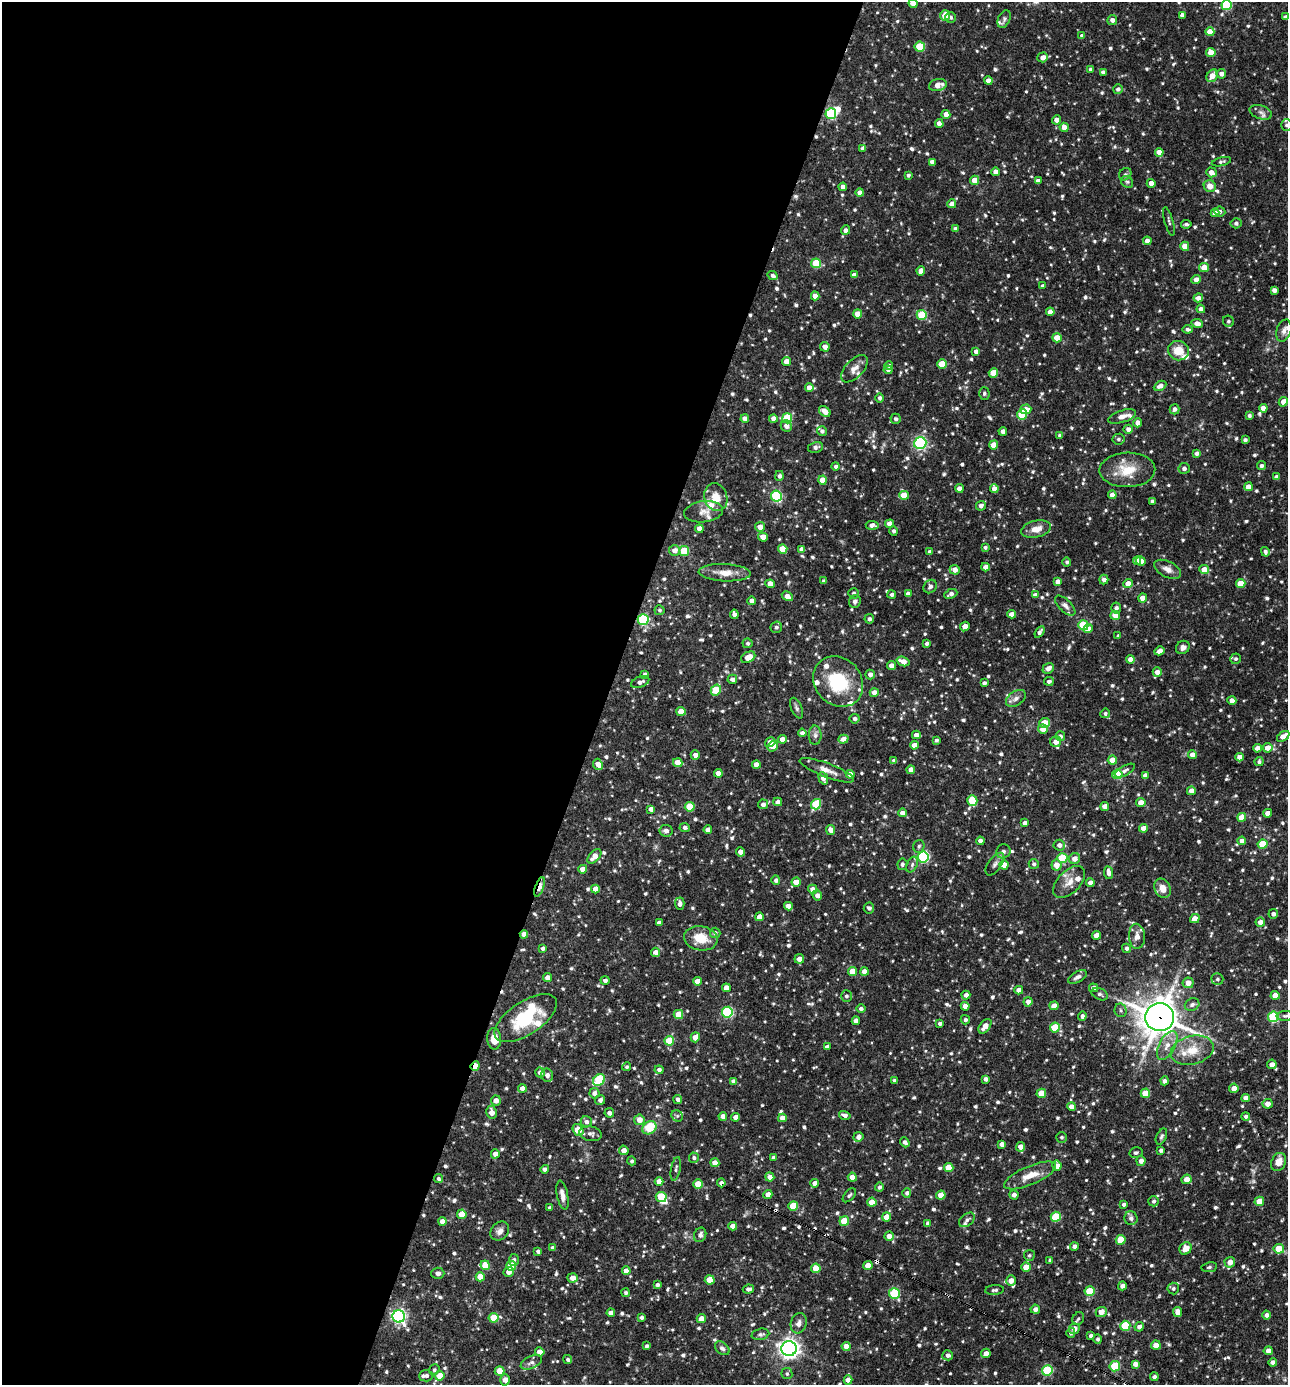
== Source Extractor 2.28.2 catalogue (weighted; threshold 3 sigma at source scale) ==
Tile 5 of 4 x 4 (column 1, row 2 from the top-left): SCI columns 270-1555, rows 2768-4150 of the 5550 x 5536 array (HDU 1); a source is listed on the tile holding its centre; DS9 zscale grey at full resolution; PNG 1290 x 1387 px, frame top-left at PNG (2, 2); each listed source drawn as its Kron ellipse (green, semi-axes under 4 px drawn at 4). Shown black and unused: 47% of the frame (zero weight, under 3 of 4 exposures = <1% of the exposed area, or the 3 px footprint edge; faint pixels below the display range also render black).
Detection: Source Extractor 2.28.2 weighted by HDU 2 'WHT'; one run over the whole footprint, this tile lists its part. Background 0.0847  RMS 0.0039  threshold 0.0178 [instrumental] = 3 sigma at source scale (4.5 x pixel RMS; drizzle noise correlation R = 1.50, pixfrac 1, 0.05/0.05 arcsec/px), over >= 5 px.
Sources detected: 1005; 1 too faint to see at this stretch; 3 inside a brighter object's white glare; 7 cosmic-ray / hot-pixel residue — neither listed nor drawn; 19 inside a brighter listed object's ellipse — not listed separately; of the other 975, all 500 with FLUX_AUTO >= 0.757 (the completeness limit of this list) listed and drawn (475 fainter detections not listed), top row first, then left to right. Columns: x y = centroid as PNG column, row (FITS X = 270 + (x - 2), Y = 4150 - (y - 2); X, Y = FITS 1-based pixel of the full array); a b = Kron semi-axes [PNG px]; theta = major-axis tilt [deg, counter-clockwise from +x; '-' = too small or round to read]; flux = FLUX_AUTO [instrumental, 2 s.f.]
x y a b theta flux
913 3 4 4 - 2.9
1226 5 5 5 - 24
1182 15 4 4 - 1.3
945 16 5 5 - 6.6
951 17 5 5 - 0.78
1285 17 4 4 - 1.5
1004 19 9 6 66 1.1
1112 20 5 5 - 1.7
1210 32 4 4 - 4.8
1082 36 4 4 - 1.2
920 47 5 5 - 15
1211 53 4 4 - 4.9
1043 57 5 5 - 2.3
1091 69 4 4 - 1.2
1103 72 4 4 - 1.1
1221 74 5 4 - 1.7
1212 76 7 5 56 3.5
988 81 4 4 - 2.8
938 85 9 6 12 3.7
1118 89 5 5 - 1
1261 112 11 6 -19 1.6
831 114 5 5 - 38
946 114 4 4 - 2.5
1057 120 4 4 - 2.7
939 123 4 4 - 2.3
1287 125 6 5 - 0.93
1064 127 4 4 - 3.2
863 148 4 4 - 1.7
1159 152 4 4 - 3.2
932 162 4 4 - 1.8
1221 162 10 4 13 0.81
996 172 4 4 - 2.4
1211 172 5 5 - 2.7
1125 174 7 5 42 0.9
908 175 4 4 - 0.81
974 180 4 4 - 4.5
1038 181 4 4 - 1.7
1127 182 6 5 - 0.81
1151 183 4 4 - 3
1210 186 6 6 - 3.2
843 187 4 4 - 2.8
860 193 4 4 - 2.2
952 204 4 4 - 2.9
1220 212 5 5 - 1.1
1215 213 4 4 - 2.7
1169 221 15 3 -75 0.79
1236 223 5 5 - 1.1
1186 224 5 4 - 0.95
955 229 4 4 - 1.3
845 230 5 4 - 1.2
1147 241 4 4 - 2.2
1185 246 4 4 - 4.4
816 263 5 5 - 15
1204 267 5 4 - 4.9
921 271 5 4 - 2.3
854 275 4 4 - 1.7
773 276 5 4 - 1.1
1196 280 5 4 - 3
1043 286 4 4 - 0.92
1274 290 4 4 - 1.9
815 296 4 4 - 3.3
1198 298 5 4 - 2.7
1201 309 4 4 - 1.6
1050 312 4 4 - 2.8
857 314 4 4 - 4.2
922 315 5 5 - 19
1228 321 6 5 - 0.88
1197 323 6 4 -9 2.2
1188 329 5 4 - 1.1
1284 331 11 7 72 1.9
1057 338 5 4 - 4.8
825 347 5 4 - 2.4
976 351 4 4 - 1.5
1178 351 10 9 - 6.3
787 362 4 4 - 4
942 364 5 4 - 9.5
889 365 4 4 - 0.84
854 369 17 9 47 2.9
888 370 4 4 - 1.1
993 373 5 4 - 6.1
1160 386 6 4 28 1.9
809 388 4 4 - 2.8
984 393 6 5 - 0.82
880 398 4 4 - 1.1
1283 402 5 4 - 2.5
1263 408 4 4 - 3
1026 409 5 5 - 3.3
1175 409 5 5 - 1.3
825 411 6 4 -40 3.2
1022 414 5 5 - 17
1249 415 4 4 - 0.9
1122 416 14 6 18 2.4
787 418 5 5 - 19
745 419 4 4 - 2.5
773 419 4 4 - 2.3
896 419 5 5 - 1
1138 423 4 4 - 2.8
786 426 6 5 - 2.5
1128 429 4 4 - 1.6
822 431 5 5 - 0.96
1003 431 4 4 - 1.8
1060 435 4 3 - 1
1118 439 6 5 - 0.92
1245 440 4 4 - 1.2
920 443 6 5 - 61
994 445 4 4 - 5.1
816 447 8 5 12 1.2
1197 453 4 3 - 1.4
836 466 4 4 - 0.97
1261 466 4 4 - 0.98
1184 468 5 5 - 1.4
1127 470 28 17 2 10
779 476 5 4 - 1.2
1277 477 4 4 - 1.5
823 480 4 4 - 5.4
1248 487 4 4 - 3
959 488 4 4 - 2.2
994 489 4 4 - 2.6
904 495 5 4 - 6.6
1112 495 4 4 - 3
776 496 5 5 - 34
716 497 14 11 -73 5.6
1152 501 3 3 - 0.79
981 506 5 4 - 1.6
704 512 19 10 7 3.4
890 524 4 4 - 3.5
872 525 6 4 -3 1.8
760 527 5 5 - 3.1
699 529 4 4 - 2.5
1036 529 15 8 12 4.2
894 531 5 4 - 0.98
763 537 5 4 - 3.7
985 547 4 3 - 0.84
783 549 5 4 - 8.8
801 549 4 4 - 1.9
674 550 5 5 - 2.2
684 551 5 5 - 15
930 552 4 4 - 1.4
1265 552 5 4 - 1.1
1137 561 4 4 - 2.9
1141 561 5 4 - 2.9
1067 562 4 4 - 0.79
986 567 4 4 - 2.3
1168 569 14 8 -27 2.5
1204 569 5 4 - 3.8
955 570 5 4 - 2.3
725 573 26 8 -2 4.9
1104 579 5 4 - 1.4
824 581 4 3 - 1.1
1058 581 4 4 - 2.5
770 584 4 4 - 3
1128 584 5 4 - 3.6
1241 584 5 4 - 6.2
930 587 7 6 - 1.1
854 593 5 5 - 0.86
892 594 4 4 - 1.2
908 594 4 4 - 2.4
951 594 7 4 24 1.4
1035 595 4 4 - 1.4
787 596 6 4 -33 2.6
1142 598 4 4 - 3.4
752 601 4 4 - 2.2
855 601 6 5 - 1.4
1065 606 13 6 -44 1.5
1116 608 5 5 - 1.1
659 610 5 5 - 0.8
734 614 5 4 - 1.4
1011 614 4 4 - 1.9
1115 615 5 4 - 3.8
643 619 5 5 - 35
869 619 5 5 - 0.94
1083 625 5 5 - 18
965 626 5 4 - 3.4
776 627 6 5 - 0.99
1088 629 5 4 - 2.7
1039 632 6 4 55 1.2
1118 636 3 3 - 0.8
748 643 5 5 - 0.86
926 644 4 4 - 0.98
1183 647 7 6 - 1.6
1159 651 5 4 - 2.3
748 657 7 5 30 4.5
1130 659 4 4 - 2.4
1236 659 5 5 - 0.79
903 661 6 4 -21 3.7
891 666 4 4 - 2.9
1048 668 6 5 - 2.4
1157 672 4 4 - 2.1
645 674 4 4 - 1.2
870 675 5 4 - 1.7
732 679 5 5 - 1.5
1049 681 5 4 - 0.91
640 682 9 5 21 1.7
838 682 27 23 -47 22
984 683 4 4 - 1.1
716 690 5 5 - 13
874 693 4 4 - 2.6
1016 698 11 7 34 1.8
1232 701 4 4 - 2.7
797 708 11 5 -67 1
681 711 4 4 - 4.5
1105 713 5 5 - 0.97
855 719 5 5 - 1.2
1044 723 5 5 - 5.4
1043 729 5 4 - 3.2
802 733 4 4 - 1.4
815 735 10 6 -90 1.4
916 735 4 4 - 2.4
1060 736 5 4 - 0.97
1283 736 7 4 35 3.4
782 739 4 4 - 2.7
843 739 5 4 - 3
937 740 3 3 - 0.83
770 742 5 4 - 2.7
1056 742 5 5 - 2.7
914 745 4 4 - 2.9
773 746 6 4 51 5.2
1257 748 4 4 - 2.4
1268 748 5 5 - 3.1
695 755 4 4 - 1.8
1192 755 4 4 - 2.6
1240 757 4 4 - 2.7
894 760 4 3 - 0.98
1112 760 4 4 - 4.9
1259 762 4 4 - 0.97
678 763 5 4 - 5.4
598 764 5 4 - 3
756 765 4 4 - 3.1
827 770 29 7 -21 3.5
911 770 4 4 - 3
1125 771 11 5 28 1.2
718 773 4 4 - 3.2
850 774 4 4 - 2.7
1117 774 5 5 - 16
1145 775 4 4 - 1.7
823 778 6 4 -69 2.6
1191 791 4 4 - 2.8
972 801 5 5 - 11
778 802 4 4 - 1.7
1141 803 4 4 - 3.6
763 804 5 5 - 1.6
816 804 5 5 - 18
1105 806 4 4 - 3.1
690 807 5 5 - 14
651 809 4 4 - 2
902 813 4 4 - 2.1
1268 813 4 4 - 2.7
1242 817 4 4 - 4.4
1025 823 4 4 - 1.7
685 827 5 4 - 1.1
1143 828 4 4 - 2.7
708 830 4 4 - 2.7
831 830 5 4 - 2.4
666 831 6 5 - 1.5
980 841 4 4 - 1.8
1242 841 4 4 - 2.3
1263 844 5 4 - 11
1059 845 6 5 - 1.7
919 846 6 5 - 0.86
1003 851 7 6 - 1.2
740 852 4 4 - 2.6
594 856 8 5 46 3.8
923 857 5 5 - 45
1062 858 5 5 - 16
1075 859 6 5 - 2.8
902 864 6 5 - 0.87
995 864 13 6 55 1.6
1034 864 5 4 - 0.93
912 865 8 5 64 1
1004 865 5 4 - 4.3
1056 865 5 5 - 3.5
583 869 4 4 - 3.3
1108 873 6 4 -81 2.1
776 880 5 4 - 1
796 882 4 4 - 5.1
1069 882 20 11 45 4.6
1090 883 4 4 - 1.8
540 887 10 4 71 6.1
1163 888 10 8 -64 3.7
595 889 4 4 - 2.6
813 889 4 4 - 2.8
817 895 5 4 - 1.8
680 904 6 4 -87 1.6
788 906 4 4 - 2.6
869 908 5 5 - 0.84
1273 914 5 4 - 1.2
759 917 4 4 - 3.4
1195 919 5 4 - 3.4
1260 922 5 4 - 2.5
659 923 4 4 - 2.1
715 933 5 5 - 1.1
524 934 4 4 - 2.8
1096 935 4 4 - 3.2
1137 936 12 8 -87 2.3
701 938 17 12 -9 7.8
542 948 4 4 - 1.1
1127 948 4 4 - 1
655 952 4 4 - 2.3
799 959 5 4 - 2.5
853 971 4 4 - 7
864 971 4 4 - 2.9
1077 977 10 5 29 1.4
547 978 4 4 - 2.8
1217 979 6 6 - 0.92
605 980 4 4 - 1.4
697 981 4 4 - 3.2
1188 983 5 5 - 3
726 988 4 4 - 2.8
1093 988 4 4 - 1.9
1019 990 4 4 - 2.5
1100 994 8 5 -25 1.1
966 995 4 4 - 1.7
1275 995 4 4 - 3.6
846 996 6 5 - 1.1
1028 1002 4 4 - 2.4
1192 1005 7 6 - 1.5
965 1006 4 4 - 2.8
1054 1006 4 4 - 2.8
861 1009 5 4 - 0.99
1121 1010 7 6 - 0.89
727 1012 5 5 - 38
678 1014 5 4 - 7.1
1082 1016 5 4 - 1.2
1285 1016 8 5 2 0.83
1160 1017 14 14 - 730
1273 1017 5 5 - 28
526 1018 36 16 33 21
965 1020 5 4 - 0.9
856 1021 4 4 - 2.6
940 1023 4 3 - 1
985 1026 8 5 54 3.9
1055 1027 5 5 - 11
695 1037 5 4 - 4.4
494 1039 11 7 -84 4.6
669 1041 5 4 - 12
1167 1045 16 8 62 3.9
827 1047 4 4 - 1.3
1192 1050 22 14 14 8.8
1272 1064 5 5 - 2.4
475 1066 5 3 - 6.8
627 1067 4 4 - 0.78
659 1070 4 4 - 1.1
540 1072 5 4 - 1.9
547 1075 7 6 - 1.4
986 1079 4 4 - 1.3
599 1080 6 5 - 28
894 1080 4 4 - 0.96
733 1081 4 4 - 1.1
1164 1081 4 4 - 1.1
522 1088 4 4 - 2.3
1234 1088 5 4 - 2.2
594 1093 5 5 - 2
1041 1093 5 4 - 7.8
1145 1093 5 4 - 6.5
1246 1098 4 4 - 2.6
678 1099 4 4 - 1.3
496 1100 5 5 - 2.6
600 1100 5 4 - 1.4
1268 1104 5 5 - 2.6
1072 1107 4 4 - 2.2
492 1112 6 5 - 3.1
609 1113 5 4 - 1.6
845 1115 6 4 -17 1.5
677 1116 6 5 - 0.76
723 1116 4 4 - 2.6
1246 1116 4 4 - 0.97
736 1117 4 4 - 2.5
782 1118 4 4 - 3
639 1120 5 5 - 3.6
586 1122 5 5 - 1.5
649 1128 7 6 - 9.8
578 1130 6 5 - 8
591 1134 11 7 -12 1.7
1161 1136 8 5 65 0.83
858 1137 5 5 - 2
1061 1137 5 5 - 0.8
905 1142 5 4 - 1.2
1002 1144 4 4 - 2
1020 1147 5 4 - 3.2
624 1150 5 4 - 2.6
1161 1150 4 3 - 0.83
1136 1153 6 5 - 0.9
495 1154 4 4 - 2.7
773 1157 4 3 - 0.88
694 1158 5 5 - 0.87
632 1161 4 4 - 0.79
1141 1161 5 4 - 2.1
1279 1162 9 7 65 3.6
715 1163 4 4 - 3
1057 1166 5 4 - 3.1
949 1168 4 4 - 6.2
545 1169 4 4 - 1.7
676 1169 12 4 80 1.1
1030 1175 28 9 23 5.8
770 1177 4 4 - 2.4
852 1177 4 4 - 4.6
438 1179 5 4 - 0.85
1187 1179 5 4 - 3.8
659 1182 4 4 - 3.4
721 1183 4 4 - 1.8
815 1183 4 4 - 2.6
698 1184 4 4 - 7.1
879 1187 4 4 - 0.91
907 1193 5 4 - 1
562 1195 15 5 -79 2.4
768 1195 4 4 - 2.6
849 1195 8 4 49 0.84
941 1195 4 4 - 5.7
1014 1195 4 4 - 1.6
661 1197 5 5 - 12
1154 1201 5 5 - 0.84
1259 1201 5 4 - 6.1
872 1202 4 4 - 4.7
1124 1204 4 4 - 1
793 1206 5 4 - 8.8
550 1208 4 3 - 1
462 1214 5 4 - 6.5
887 1217 4 4 - 5.6
1056 1217 5 5 - 15
1131 1218 7 6 - 1.4
967 1220 9 5 41 1.2
442 1221 4 4 - 3.1
844 1221 5 4 - 8.9
927 1223 4 3 - 1.1
733 1226 4 4 - 3.5
500 1231 10 8 48 2.1
700 1235 7 6 - 1.5
889 1236 4 4 - 2.6
1121 1240 5 5 - 9.7
1074 1246 4 4 - 1.3
552 1247 4 4 - 0.8
1185 1248 6 5 - 4.3
1279 1249 5 5 - 8.4
538 1251 4 3 - 1.1
1029 1255 5 5 - 0.76
514 1260 6 5 - 0.99
1050 1260 4 3 - 0.86
1230 1262 5 5 - 3.4
485 1265 4 4 - 6.7
868 1265 4 4 - 4.8
511 1266 5 5 - 10
1026 1267 4 4 - 5.3
1209 1267 8 5 9 0.81
816 1268 5 4 - 8.1
626 1271 4 4 - 3.7
509 1272 5 4 - 2.5
438 1273 6 5 - 1.2
480 1277 4 4 - 5.6
572 1278 5 4 - 2.9
710 1280 5 4 - 6.9
1011 1281 5 5 - 2.5
657 1285 4 4 - 1.2
1122 1286 4 4 - 1.7
748 1289 5 4 - 1.3
1173 1289 6 5 - 0.84
994 1290 9 5 4 0.98
1089 1291 5 5 - 12
626 1293 4 4 - 0.81
894 1294 5 5 - 25
1035 1309 5 4 - 1.6
1101 1312 5 5 - 3.5
1178 1312 5 4 - 2.9
611 1313 4 4 - 2.7
1267 1315 4 4 - 1.6
399 1316 6 6 - 90
641 1317 4 3 - 1.2
494 1318 5 5 - 10
701 1319 5 4 - 2.8
1078 1319 7 5 58 0.77
799 1323 10 7 72 1.9
1125 1326 5 5 - 17
1139 1327 5 4 - 1.6
1074 1329 6 5 - 2.7
1071 1333 5 4 - 0.9
760 1334 9 5 12 1.1
1091 1336 4 3 - 1.1
1098 1339 5 4 - 0.89
1156 1345 5 4 - 3.3
647 1346 4 3 - 0.96
846 1346 4 4 - 2.7
722 1348 8 5 -42 1.3
789 1349 7 7 - 190
1268 1351 4 4 - 2.6
540 1352 4 4 - 3.2
986 1353 5 4 - 2.4
948 1355 5 5 - 1.4
568 1359 5 4 - 0.84
531 1362 11 6 24 1.5
1273 1362 4 4 - 1.5
1135 1364 4 4 - 2
1115 1366 5 5 - 20
434 1370 5 5 - 0.8
1047 1370 5 5 - 24
500 1371 5 5 - 8.6
787 1374 5 5 - 0.81
426 1376 7 5 2 1.2
440 1376 5 5 - 5
1154 1377 4 4 - 1.1
505 1380 5 4 - 3.3
848 1380 4 4 - 2.5
Overlapping masked pixels (flux is a lower limit): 6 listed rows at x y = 643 619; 540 887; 524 934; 1160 1017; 475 1066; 721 1183
Isophote crosses this tile's border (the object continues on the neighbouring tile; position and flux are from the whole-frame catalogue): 5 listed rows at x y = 913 3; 1226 5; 1287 125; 1283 736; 505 1380